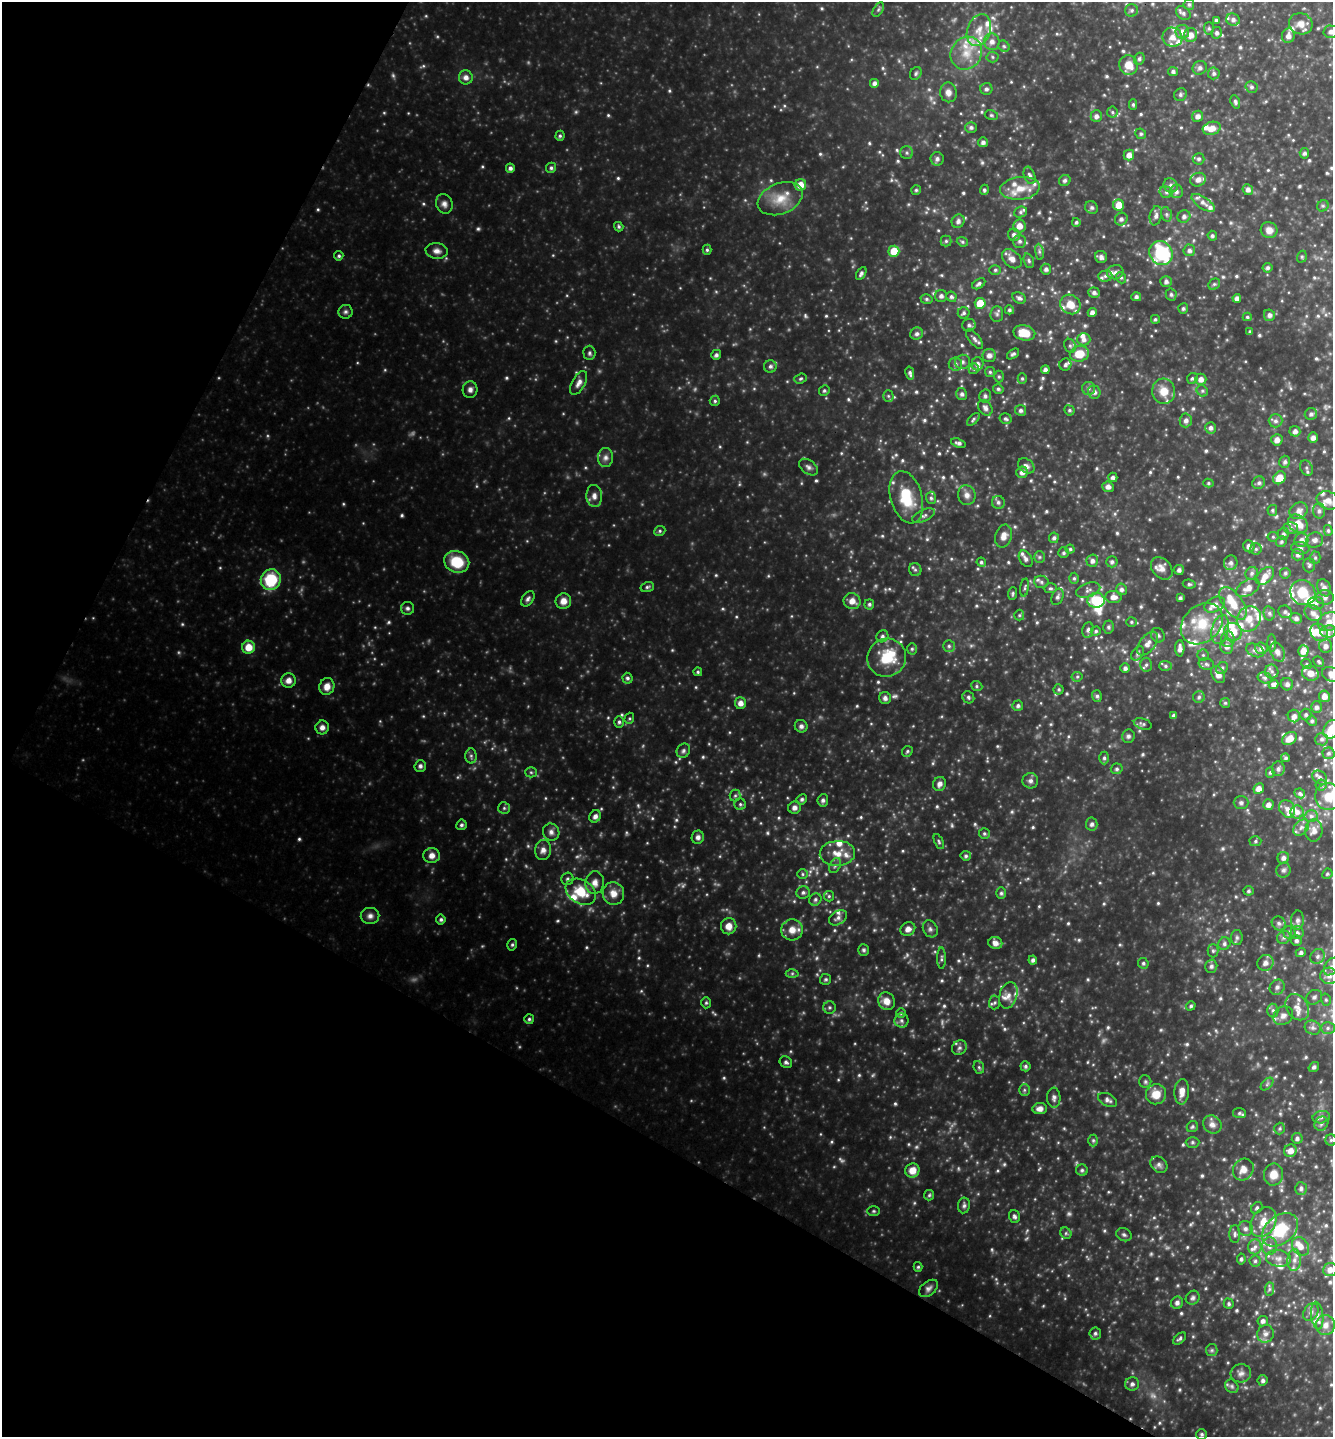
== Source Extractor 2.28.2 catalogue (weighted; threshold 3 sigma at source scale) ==
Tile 9 of 4 x 4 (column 1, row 3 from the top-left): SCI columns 147-1477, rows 1438-2872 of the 5754 x 5745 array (HDU 1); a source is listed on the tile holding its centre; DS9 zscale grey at full resolution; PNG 1335 x 1439 px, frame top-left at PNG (2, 2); each listed source drawn as its Kron ellipse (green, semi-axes under 4 px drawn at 4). Shown black and unused: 29% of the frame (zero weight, under 3 of 4 exposures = <1% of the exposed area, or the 3 px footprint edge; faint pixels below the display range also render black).
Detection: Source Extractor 2.28.2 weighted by HDU 2 'WHT'; one run over the whole footprint, this tile lists its part. Background 0.345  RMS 0.037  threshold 0.165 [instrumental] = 3 sigma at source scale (4.5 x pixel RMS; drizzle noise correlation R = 1.50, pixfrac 1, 0.05/0.05 arcsec/px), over >= 5 px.
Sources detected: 867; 21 too faint to see at this stretch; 2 inside a brighter object's white glare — neither listed nor drawn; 83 inside a brighter listed object's ellipse — not listed separately; of the other 761, all 500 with FLUX_AUTO >= 5.81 (the completeness limit of this list) listed and drawn (261 fainter detections not listed), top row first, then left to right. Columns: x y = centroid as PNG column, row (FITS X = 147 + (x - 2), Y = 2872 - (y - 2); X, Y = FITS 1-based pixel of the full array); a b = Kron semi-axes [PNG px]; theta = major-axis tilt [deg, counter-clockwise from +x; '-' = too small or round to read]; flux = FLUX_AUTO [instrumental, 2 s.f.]
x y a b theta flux
1189 4 5 5 - 6.6
878 10 8 4 59 7.6
1132 10 6 6 - 8.5
1183 13 8 6 -40 9.5
1216 20 3 3 - 6.5
1233 20 7 6 - 11
1301 24 12 10 -20 33
1209 28 6 5 - 6.5
979 30 16 11 70 53
1182 32 7 7 - 22
1331 32 7 6 - 14
1217 33 6 5 - 10
1191 35 7 6 - 29
1288 36 7 6 - 17
1172 37 10 9 - 33
992 42 8 7 - 22
1004 46 6 5 - 7.2
966 53 17 15 55 76
992 57 6 5 - 6.7
1139 59 6 5 - 7.5
1129 65 10 9 - 54
1200 68 7 6 - 11
1173 71 5 4 - 8.9
916 73 7 5 60 7.2
1214 73 6 6 - 9.1
466 77 7 7 - 20
875 83 5 5 - 14
1252 87 6 6 - 9
986 89 6 6 - 11
948 92 10 8 -80 23
1180 95 7 6 - 7.8
1235 102 7 4 -71 8.4
1133 104 5 4 - 6.5
1112 112 5 5 - 6.5
991 115 6 5 - 6.2
1096 116 6 5 - 14
1198 116 6 5 - 17
971 127 6 5 - 10
1212 128 9 6 17 34
1141 134 5 5 - 6.5
560 136 5 4 - 6.4
983 142 5 5 - 12
907 153 6 6 - 8.5
1304 153 5 4 - 10
1129 155 5 5 - 25
937 159 6 6 - 13
1199 159 6 5 - 8.9
510 168 4 4 - 12
551 168 5 5 - 8
1030 175 9 5 -71 11
1198 180 8 6 23 20
1065 181 6 5 - 9.1
800 185 6 5 - 44
1171 185 7 7 - 14
1020 188 20 11 6 62
916 190 5 5 - 6.3
984 190 5 4 - 7.1
1248 190 5 5 - 15
1176 191 7 6 - 11
1166 192 7 5 -15 9.6
780 199 23 15 22 79
1203 203 13 6 -34 21
444 204 10 8 -70 18
1119 205 5 5 - 44
1323 206 6 5 - 6.3
1092 208 7 6 - 8.9
1020 212 6 5 - 7.6
1166 214 7 5 -73 7.8
1156 216 10 6 78 14
1184 216 6 6 - 13
1121 219 6 6 - 12
958 221 7 6 - 14
1076 222 4 4 - 7.1
1019 226 6 6 - 34
619 227 5 4 - 6.4
1269 230 8 7 - 27
1014 235 6 6 - 13
1212 236 5 4 - 7.8
946 241 5 5 - 6.2
1020 241 6 6 - 11
962 242 6 4 -22 6
707 250 5 4 - 6.5
1189 250 6 6 - 12
437 251 11 8 -6 20
894 251 5 5 - 82
1039 252 8 4 -82 7.8
1161 253 12 11 - 290
339 256 4 4 - 7.3
1101 257 6 5 - 13
1302 257 6 4 70 5.9
1012 259 11 8 -43 25
1029 261 7 5 -72 7.4
1267 268 5 5 - 8.7
1046 269 5 5 - 12
995 270 6 5 - 6.9
1115 272 8 7 - 15
861 273 7 4 60 11
1105 276 7 5 2 8.1
1121 278 6 4 -68 6.3
1166 281 5 5 - 13
979 284 7 4 34 10
1214 284 6 5 - 7.3
1094 293 6 5 - 12
1171 294 6 5 - 8.9
941 296 6 6 - 11
951 297 5 5 - 8.8
1136 297 5 4 - 9.9
1019 298 7 5 -27 11
1237 298 4 4 - 17
926 299 6 5 - 6.5
980 303 5 5 - 83
1070 304 11 9 -38 55
1183 308 5 5 - 8.1
1009 310 4 4 - 8
345 312 7 7 - 10
964 313 6 5 - 8.3
1092 313 4 4 - 18
997 314 7 6 - 8.9
1269 315 6 5 - 11
1247 317 4 4 - 6
1155 319 4 4 - 6.4
969 325 7 6 - 10
1250 332 4 3 - 6.7
1024 333 11 7 -12 71
917 334 6 6 - 11
974 339 12 5 -52 13
1084 339 6 6 - 16
1070 346 7 5 -67 8.6
589 353 7 6 - 8.6
1013 354 7 4 38 8.5
1079 354 10 7 13 66
716 355 5 5 - 10
989 355 7 6 - 17
962 362 7 7 - 11
955 364 7 7 - 11
977 364 7 6 - 14
1065 365 6 6 - 10
770 366 6 6 - 10
974 369 5 5 - 6.3
1045 370 4 4 - 12
990 372 5 5 - 6
910 373 7 4 -77 9.5
999 377 6 4 90 5.9
1022 378 5 4 - 6.3
801 379 6 5 - 6.3
1192 379 6 5 - 6.8
1201 379 5 5 - 21
579 383 13 6 61 22
1089 388 6 6 - 9.3
998 389 5 4 - 7.4
470 390 8 7 - 15
824 391 5 5 - 6.5
1164 391 13 11 -84 51
1202 391 6 5 - 6.8
1094 392 6 6 - 14
962 394 6 5 - 11
888 396 5 5 - 6.2
985 396 6 6 - 10
715 401 5 5 - 6.8
985 408 8 6 -54 15
1021 410 5 5 - 11
1069 410 5 5 - 6.6
1311 414 6 6 - 11
973 419 8 4 44 7.2
1006 419 6 5 - 7.7
1186 420 7 6 - 15
1275 421 7 6 - 12
1211 428 6 5 - 13
1295 431 5 5 - 15
1313 438 5 5 - 16
1277 440 6 5 - 22
958 443 7 4 -19 12
605 457 9 7 85 17
1285 462 6 5 - 10
1026 466 9 6 -37 15
808 467 10 6 -36 14
1306 468 8 6 -65 11
1022 472 6 5 - 19
1113 477 4 4 - 12
1279 478 7 5 48 55
1208 483 5 4 - 6.1
1259 483 6 6 - 10
1108 487 6 5 - 16
967 495 10 8 -73 22
594 496 11 8 -85 21
906 497 27 16 -74 130
931 498 6 5 - 7.1
1328 500 11 9 -20 29
998 502 6 6 - 11
1272 510 5 5 - 6.4
1298 511 9 8 - 21
1319 511 8 6 -89 12
924 516 12 6 23 12
1298 524 11 8 -35 51
1291 528 7 6 - 11
1328 530 5 4 - 6.3
660 531 6 5 - 6.8
1283 534 6 5 - 9.3
1004 536 12 8 75 27
1273 537 5 5 - 5.8
1054 538 5 5 - 10
1301 540 7 6 - 22
1315 540 8 7 - 15
1281 542 6 5 - 7.3
1249 546 6 5 - 16
1300 548 9 6 -7 11
1070 549 4 4 - 6.6
1256 549 5 5 - 6.8
1063 553 5 5 - 7.8
1298 555 6 5 - 13
1039 557 6 5 - 6.8
1315 558 6 5 - 6.7
1026 559 9 6 -57 13
1092 561 6 6 - 14
457 562 13 10 -20 120
981 562 5 4 - 7.1
1112 562 5 5 - 8.7
1231 563 7 6 - 12
1309 565 7 5 -90 8.5
1162 568 13 9 -48 27
915 570 6 6 - 8.4
1179 570 5 5 - 12
1252 573 6 6 - 10
1285 573 5 5 - 7.4
1265 576 11 7 45 33
1074 578 5 4 - 6.2
271 580 10 10 - 180
1041 582 7 6 - 10
1189 584 6 4 -9 7.1
647 587 7 5 16 7.6
1025 588 9 3 82 6.1
1050 588 7 5 1 7.3
1248 588 13 7 30 26
1324 588 9 6 -68 20
1121 589 6 5 - 12
1088 590 12 7 18 16
1303 592 13 12 - 91
1012 594 6 4 83 6.2
1057 597 8 5 68 12
1113 597 8 6 -5 22
1325 597 9 7 -1 14
1180 598 4 4 - 8.4
528 599 8 5 54 11
1096 600 8 7 - 100
563 601 8 7 - 28
852 601 8 8 - 29
1233 603 19 9 -54 68
1316 603 8 6 -1 12
869 604 5 5 - 8.1
1215 605 11 7 26 22
407 608 6 6 - 9.6
1285 612 7 6 - 10
1269 613 7 5 -77 8.2
1313 613 9 7 -36 19
1019 615 5 5 - 6
1296 618 6 5 - 12
1249 619 13 11 57 47
1131 622 5 4 - 6
1329 622 11 9 27 31
1202 624 23 18 42 120
1108 627 6 5 - 8.4
1088 630 8 5 80 11
1220 630 15 8 76 33
1096 631 5 4 - 6.4
1328 631 8 6 8 13
1233 632 9 8 - 62
1319 632 9 8 - 46
1158 635 8 6 -57 11
882 636 6 5 - 9
1228 639 8 6 86 13
1148 643 14 7 52 24
1272 643 9 3 -90 6.4
949 646 6 6 - 8
1227 646 7 6 - 19
1326 646 7 6 - 16
248 647 6 6 - 56
1180 648 8 4 90 18
1261 648 6 6 - 15
912 649 5 5 - 6.5
1255 650 9 6 -26 13
1303 651 6 5 - 35
1277 652 10 6 -66 19
1138 653 8 5 53 8.8
1203 655 5 5 - 6.5
887 658 19 19 - 130
1319 662 6 4 -46 6.6
1206 664 8 5 -17 9.8
1307 664 6 4 -24 6.6
1146 665 7 6 - 9.5
1165 666 6 5 - 7.8
1125 668 5 5 - 11
1222 668 6 5 - 6.9
1272 671 7 6 - 9.6
698 672 4 4 - 6.1
1310 673 9 7 -24 36
1332 674 10 7 -20 38
1218 675 9 6 -59 25
1077 677 5 5 - 6
627 678 5 5 - 8.7
1265 678 7 5 -15 8.5
288 680 7 7 - 24
1273 684 5 4 - 13
1287 684 6 6 - 11
327 686 8 7 - 32
977 686 6 5 - 6.1
1059 689 5 5 - 6.4
1097 696 6 5 - 8.9
1324 696 5 5 - 22
968 697 6 5 - 7.7
1199 697 6 6 - 7.5
885 698 6 6 - 14
740 703 6 5 - 24
1225 703 5 5 - 5.8
1018 706 5 5 - 9.9
1316 707 6 5 - 11
1173 715 4 4 - 8.3
1306 715 6 5 - 8.5
1294 716 6 6 - 16
629 718 6 4 70 5.9
1312 721 5 5 - 7.9
619 722 6 5 - 7.9
1143 724 9 5 -18 9
801 726 6 6 - 12
322 727 7 6 - 17
1332 729 10 7 58 65
1128 736 7 6 - 9.2
1289 739 8 6 33 38
1322 739 6 6 - 10
683 751 7 6 - 10
907 751 6 5 - 6.5
1328 753 6 6 - 8.8
471 756 7 5 -89 8.6
1104 758 6 5 - 7.7
1286 758 4 4 - 7.5
420 766 6 5 - 11
1117 769 6 5 - 8
1278 769 7 6 - 11
531 772 5 5 - 6.2
1270 772 5 4 - 6.3
1320 778 8 6 -38 16
1030 781 8 7 - 14
939 784 7 6 - 16
1321 785 5 5 - 7.9
1259 789 5 5 - 22
1300 793 5 5 - 7.9
735 795 6 5 - 7.5
1328 797 13 13 - 56
802 799 5 4 - 7.4
823 800 6 5 - 9.3
1241 803 7 6 - 10
740 804 6 5 - 6.9
1268 805 5 5 - 16
504 808 6 6 - 7.6
794 808 6 6 - 15
1287 809 9 7 -57 18
1297 812 6 6 - 17
595 816 6 5 - 14
1311 816 6 5 - 10
1092 824 6 5 - 12
461 825 5 5 - 8.4
1301 827 9 6 48 14
1314 831 11 8 85 27
551 832 9 8 - 16
984 834 5 5 - 6.4
698 837 6 6 - 14
1255 841 6 5 - 6.5
939 842 8 4 -64 6.4
543 850 10 8 82 22
837 853 18 12 3 56
432 855 8 7 - 26
966 856 5 5 - 7.2
1283 858 6 6 - 14
835 866 8 5 63 10
1284 870 7 7 - 12
802 874 5 5 - 6.1
1327 874 5 4 - 5.8
567 879 6 6 - 9.1
595 883 11 9 84 26
1248 891 5 5 - 6.9
581 892 16 11 -31 98
803 892 6 6 - 10
1001 893 6 5 - 7.1
613 894 11 10 - 36
829 896 5 5 - 6
815 900 6 5 - 9.4
370 916 9 8 - 18
838 918 10 6 32 15
441 919 5 5 - 8.4
1297 920 9 6 87 15
1279 923 7 6 - 11
729 926 8 8 - 34
908 929 7 6 - 20
930 929 9 7 -61 12
792 930 11 10 - 38
1297 932 6 6 - 9.6
1289 933 7 6 - 7.8
1284 937 7 6 - 11
1237 938 7 6 - 8.8
1296 940 5 5 - 10
995 943 7 6 - 21
1224 944 6 6 - 9.7
512 945 6 4 75 7
864 950 6 5 - 7.2
1213 951 6 5 - 7
1301 953 5 4 - 10
1318 956 8 7 - 13
941 958 11 4 90 8.4
1033 960 4 4 - 9.8
1143 963 5 5 - 7.6
1265 963 8 7 - 22
1211 966 6 6 - 11
1332 967 10 6 54 18
792 973 6 4 1 6
1329 976 9 8 - 24
826 979 5 5 - 6.4
1277 987 8 7 - 13
1008 995 13 8 73 26
1314 997 8 7 - 12
1326 1000 6 5 - 6.8
887 1001 9 8 - 36
995 1002 7 5 86 7.8
706 1003 5 4 - 6
1191 1006 5 4 - 7.3
830 1007 6 6 - 7.8
1297 1007 14 10 -56 33
1273 1010 7 5 -87 9.4
901 1013 5 5 - 6.6
1283 1016 10 8 37 20
529 1019 5 5 - 7.2
901 1020 7 7 - 12
1313 1028 8 6 -24 14
1328 1028 7 6 - 10
959 1048 8 7 - 11
786 1062 6 5 - 10
1026 1066 5 5 - 7.7
979 1067 6 5 - 6.5
1314 1067 5 4 - 8.1
1145 1082 6 6 - 7.5
1267 1084 7 4 46 6.9
1024 1090 6 5 - 6.3
1182 1092 12 7 87 30
1156 1094 10 10 - 52
1054 1098 10 6 -87 13
1108 1100 10 6 -25 14
1040 1109 7 5 6 20
1239 1113 6 5 - 7
1321 1117 8 6 12 11
1212 1124 10 8 -40 20
1321 1124 7 6 - 10
1192 1127 6 5 - 7.6
1280 1129 6 5 - 6.3
1297 1138 5 5 - 11
1093 1140 6 5 - 6.1
1331 1140 5 5 - 6.5
1192 1142 7 5 0 7.1
1290 1151 6 6 - 29
1159 1165 9 7 -42 13
1243 1169 11 10 - 29
912 1170 7 7 - 40
1082 1170 6 5 - 6.8
1273 1175 11 9 77 42
1301 1188 6 6 - 12
929 1195 5 5 - 6.1
964 1205 8 6 82 10
1257 1208 6 5 - 7.2
874 1211 6 5 - 6.1
1014 1216 7 5 -72 8.9
1263 1222 16 12 59 60
1245 1229 7 7 - 14
1280 1230 20 14 39 170
1066 1233 6 5 - 6.1
1235 1234 9 5 -90 9.7
1124 1235 8 6 -26 9.2
1269 1246 9 7 83 20
1300 1246 10 8 -57 28
1255 1247 7 6 - 13
1278 1258 13 8 -10 26
1241 1259 5 4 - 7.2
1294 1260 11 7 89 20
1255 1261 5 5 - 7.7
918 1267 5 4 - 5.9
1330 1270 7 6 - 23
928 1288 11 7 38 14
1269 1289 7 4 89 8.4
1193 1298 7 6 - 9.6
1177 1303 6 6 - 12
1229 1304 5 5 - 7.4
1311 1312 9 7 60 15
1317 1315 14 6 -84 20
1263 1321 5 5 - 13
1325 1325 10 9 - 29
1095 1333 6 6 - 9.1
1265 1334 9 8 - 18
1180 1339 7 4 41 7.8
1212 1350 6 5 - 7.5
1241 1373 10 9 - 19
1263 1380 5 5 - 9.9
1132 1384 7 6 - 12
1232 1386 7 6 - 9.5
1202 1434 5 5 - 8.2
Isophote crosses this tile's border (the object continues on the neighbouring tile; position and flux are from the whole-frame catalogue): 7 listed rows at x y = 1331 32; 1332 674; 1332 729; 1328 797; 1332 967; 1330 1270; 1325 1325